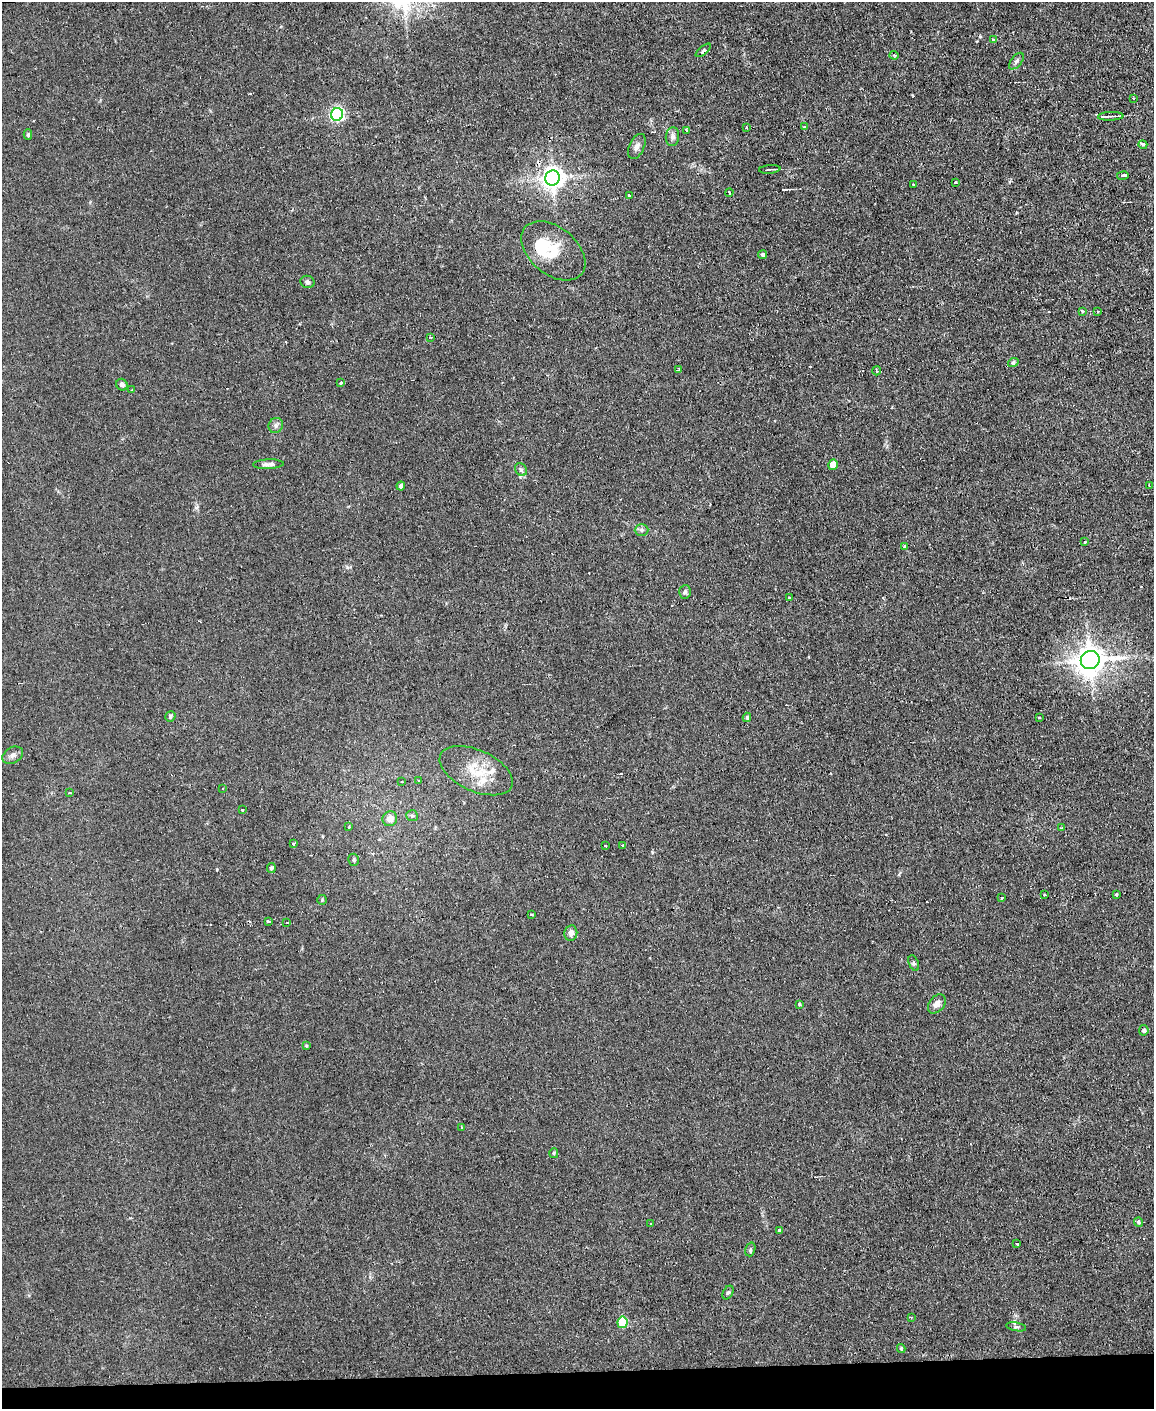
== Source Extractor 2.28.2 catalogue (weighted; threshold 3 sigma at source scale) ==
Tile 10 of 4 x 3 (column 2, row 3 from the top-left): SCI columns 1153-2304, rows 234-1640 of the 4609 x 4577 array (HDU 1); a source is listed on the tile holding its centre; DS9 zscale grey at full resolution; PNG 1156 x 1411 px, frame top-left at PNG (2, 2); each listed source drawn as its Kron ellipse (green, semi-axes under 4 px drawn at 4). Shown black and unused: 3% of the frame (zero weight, under 2 of 3 exposures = <1% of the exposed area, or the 3 px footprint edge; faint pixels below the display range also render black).
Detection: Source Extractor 2.28.2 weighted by HDU 2 'WHT'; one run over the whole footprint, this tile lists its part. Background 0.0454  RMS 0.0051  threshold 0.0229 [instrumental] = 3 sigma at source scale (4.5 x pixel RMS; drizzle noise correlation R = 1.50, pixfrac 1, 0.05/0.05 arcsec/px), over >= 5 px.
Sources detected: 106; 12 cosmic-ray / hot-pixel residue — neither listed nor drawn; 5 inside a brighter listed object's ellipse — not listed separately; the other 89 listed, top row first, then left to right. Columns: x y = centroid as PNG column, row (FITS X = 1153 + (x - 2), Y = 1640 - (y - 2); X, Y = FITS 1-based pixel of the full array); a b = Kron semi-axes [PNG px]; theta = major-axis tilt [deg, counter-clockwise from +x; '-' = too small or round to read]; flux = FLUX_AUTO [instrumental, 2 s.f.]
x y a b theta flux
994 40 4 3 - 1.9
703 50 9 4 40 0.85
894 55 4 4 - 0.58
1016 61 10 5 52 1.5
1133 98 3 2 - 0.95
337 114 6 6 - 100
1111 116 13 3 3 1.3
746 127 4 2 - 0.48
805 127 3 3 - 1.4
687 130 4 3 - 2.1
28 135 5 4 - 0.7
672 137 9 6 84 2.2
1143 145 4 3 - 2.3
637 146 13 7 65 2.3
770 169 11 2 5 0.89
1123 176 6 3 9 7.7
553 178 8 7 - 410
955 183 3 3 - 1.1
913 184 3 2 - 0.74
729 193 4 3 - 2
629 196 3 3 - 1.7
553 251 37 23 -39 17
762 255 4 3 - 2.3
307 282 7 6 - 1.2
1082 311 4 3 - 0.98
1098 311 4 3 - 0.52
430 337 4 3 - 0.59
1013 362 5 4 - 0.84
679 370 4 3 - 1.3
876 371 4 2 - 0.76
341 383 3 3 - 2.7
122 385 6 5 - 1.6
132 390 3 2 - 0.62
276 425 8 7 - 1.5
268 464 15 4 2 2.1
833 465 5 5 - 9.9
521 470 7 5 -53 1.1
1149 485 2 2 - 0.43
401 486 4 4 - 1.6
642 530 7 6 - 1.2
1085 542 4 3 - 0.55
905 547 4 3 - 1.1
685 592 7 5 87 1.1
790 598 3 3 - 0.84
1090 660 9 9 - 720
170 716 5 5 - 1
747 717 4 3 - 0.77
1039 718 4 2 - 0.41
13 755 11 7 29 2.1
476 771 39 20 -24 17
419 781 3 2 - 0.59
402 782 3 2 - 0.52
222 789 3 2 - 0.54
69 793 3 3 - 1.1
242 810 3 3 - 1.8
412 816 6 5 - 0.88
390 819 7 7 - 4
349 827 4 4 - 0.39
1062 828 3 3 - 0.57
293 843 3 3 - 2
605 845 3 3 - 5.5
622 845 3 3 - 0.88
354 860 6 5 - 0.95
271 868 5 4 - 1
1045 894 3 2 - 1.2
1116 895 3 3 - 0.97
1001 898 3 2 - 0.52
322 900 5 5 - 0.64
531 915 3 2 - 0.65
268 921 3 3 - 2
287 923 3 3 - 1.2
571 933 8 6 81 2.4
914 963 8 5 -69 0.91
799 1004 3 3 - 0.59
937 1004 11 7 49 3.2
1144 1030 5 4 - 1.6
306 1046 4 3 - 0.44
461 1127 3 3 - 0.55
554 1153 5 4 - 0.57
1138 1222 5 4 - 0.77
651 1224 3 2 - 0.35
780 1230 4 3 - 0.81
1017 1243 3 3 - 1.9
750 1249 7 5 73 0.85
728 1292 7 5 61 0.89
911 1317 4 2 - 0.41
622 1322 6 5 - 26
1016 1327 10 3 -10 0.8
901 1348 4 3 - 0.68
Unlisted compact peaks at least as high as the median listed source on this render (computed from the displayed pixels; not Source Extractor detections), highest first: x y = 980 36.